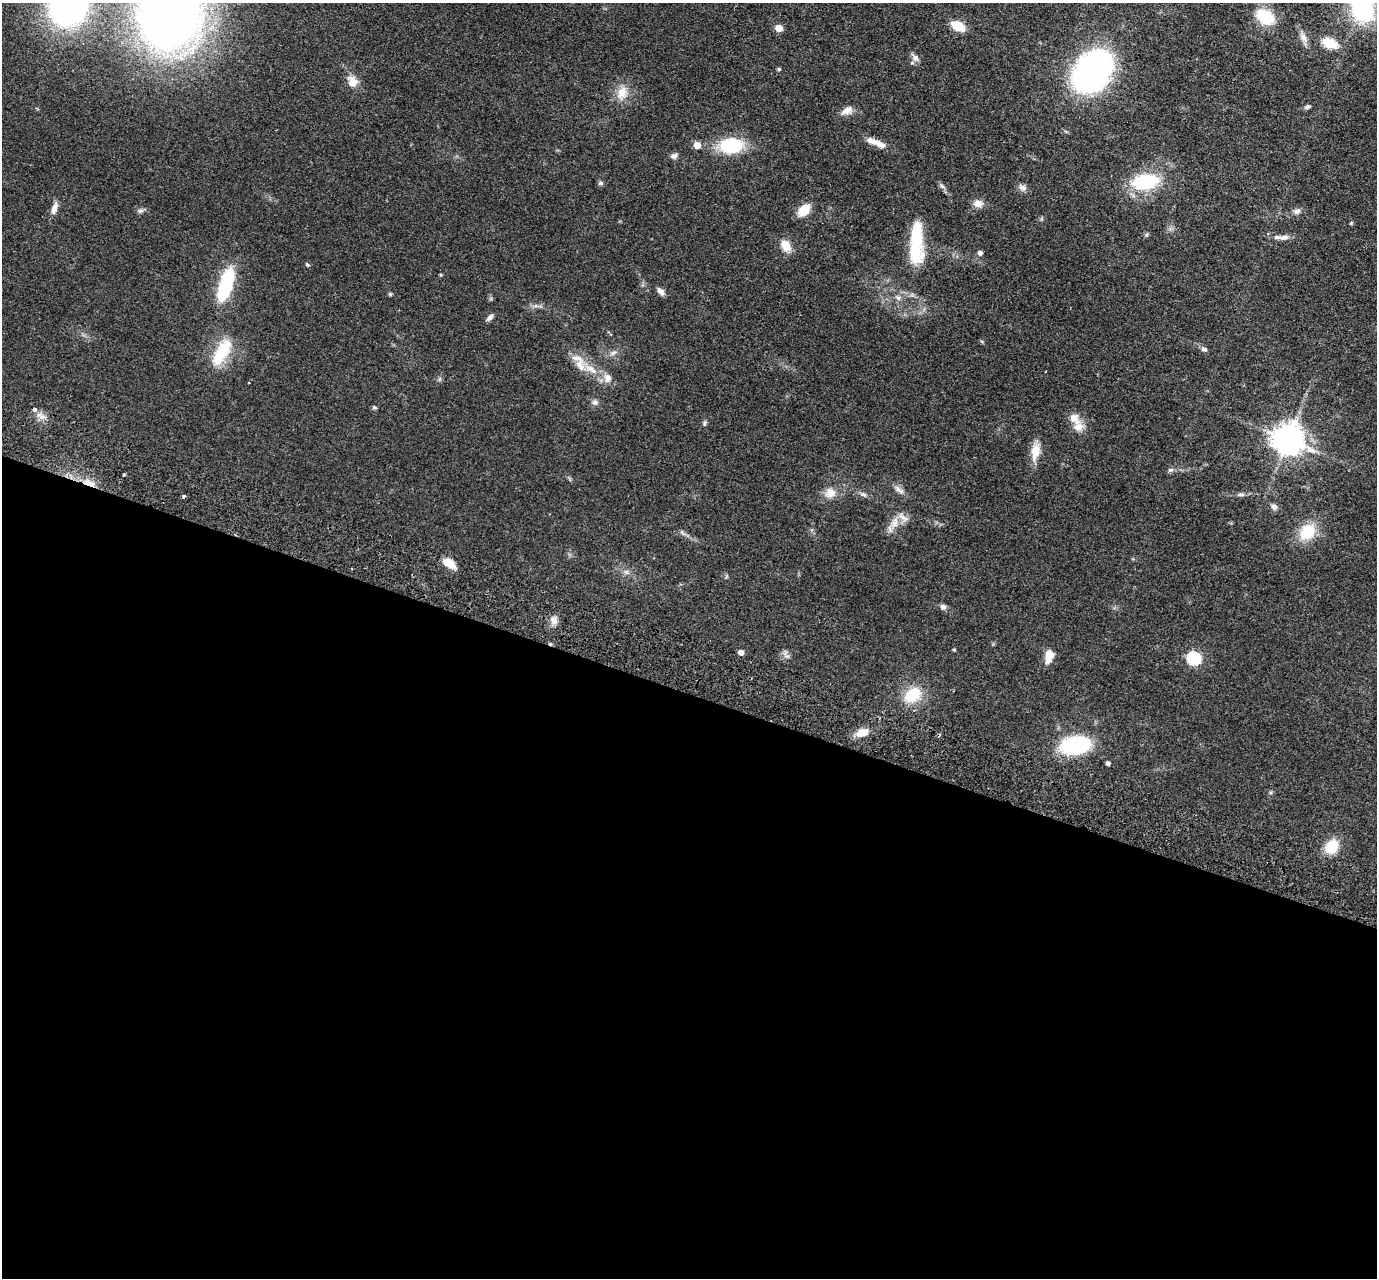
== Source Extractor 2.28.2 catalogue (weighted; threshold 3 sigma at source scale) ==
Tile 14 of 4 x 4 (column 2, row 4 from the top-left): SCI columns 1400-2774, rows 324-1599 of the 5549 x 5621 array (HDU 1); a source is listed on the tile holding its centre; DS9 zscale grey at full resolution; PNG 1379 x 1280 px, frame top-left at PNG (2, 3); no overlay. Shown black and unused: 46% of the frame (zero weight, under 2 of 3 exposures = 3% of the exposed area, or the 3 px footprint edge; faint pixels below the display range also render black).
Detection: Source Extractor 2.28.2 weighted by HDU 2 'WHT'; one run over the whole footprint, this tile lists its part. Background 0.0798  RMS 0.008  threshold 0.0358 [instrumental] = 3 sigma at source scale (4.5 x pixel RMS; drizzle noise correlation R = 1.50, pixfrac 1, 0.05/0.05 arcsec/px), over >= 5 px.
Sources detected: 87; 1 inside a brighter object's white glare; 4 cosmic-ray / hot-pixel residue — not listed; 7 inside a brighter listed object's ellipse — not listed separately; the other 75 listed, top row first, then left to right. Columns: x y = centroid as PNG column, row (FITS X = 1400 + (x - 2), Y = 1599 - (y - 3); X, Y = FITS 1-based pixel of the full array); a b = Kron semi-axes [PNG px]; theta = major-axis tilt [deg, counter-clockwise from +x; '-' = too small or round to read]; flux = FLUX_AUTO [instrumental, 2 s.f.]
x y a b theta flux
68 7 31 30 - 210
1362 7 35 24 -73 77
171 15 54 48 77 690
1265 17 21 14 -35 27
958 26 15 9 -31 14
779 28 5 5 - 17
1303 37 15 9 -64 5.3
1330 43 15 9 -24 17
915 58 10 8 -48 3.6
779 69 4 4 - 1.3
1092 72 42 31 51 190
352 82 14 12 -76 8.6
622 93 20 13 72 11
1307 107 8 5 19 1.6
847 110 17 8 30 5.9
872 141 20 8 -18 6.9
697 145 5 5 - 11
731 146 18 12 4 53
674 156 8 7 - 2.6
1145 182 25 14 9 52
601 183 7 5 2 1.6
1022 188 11 8 -35 3.4
978 204 13 9 0 5.3
54 208 16 7 74 5
804 210 13 9 47 14
141 211 8 6 3 2
1297 211 10 7 14 3.1
1351 223 5 4 - 0.81
1284 237 12 6 5 3.9
785 245 11 8 -58 11
915 249 38 19 90 34
980 253 5 4 - 3.4
307 265 6 4 -48 1
441 275 4 4 - 0.8
225 288 29 14 64 41
661 292 10 6 -51 3.6
390 294 5 5 - 1
898 298 8 5 -40 2.2
536 306 9 4 -5 2.1
490 317 10 5 45 2.5
1204 349 8 6 -26 2.2
222 352 33 14 60 31
613 353 11 5 26 2.7
591 369 20 9 -31 12
249 383 2 2 - 0.51
595 402 8 7 - 2.7
374 408 5 5 - 1.2
1074 418 15 12 -52 7.8
705 423 8 5 56 1.5
1288 439 10 9 - 1300
1035 451 25 11 80 11
1171 470 8 6 1 1.8
124 475 3 3 - 1.7
89 483 15 6 -20 8.8
899 490 18 6 -40 3.8
830 493 14 13 - 8.4
863 494 9 6 -30 2.4
1241 494 10 5 -4 1.9
1274 507 9 7 -50 2.8
894 523 18 10 66 8.5
1307 532 20 15 46 24
449 563 18 10 -33 8.7
626 572 8 5 -31 2.1
943 607 8 6 -23 2.7
554 620 11 8 -72 4.3
954 650 4 3 - 1
741 652 4 4 - 5.4
787 656 9 4 -6 1.9
1049 656 17 10 78 8.4
1194 659 6 6 - 100
913 695 25 19 33 22
862 733 15 9 17 9.4
1075 745 28 16 8 71
1108 763 4 4 - 2.2
1332 846 17 14 50 16
Overlapping masked pixels (flux is a lower limit): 1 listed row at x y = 89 483
Isophote crosses this tile's border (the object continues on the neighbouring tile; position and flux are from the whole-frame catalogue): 3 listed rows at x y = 68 7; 1362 7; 171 15